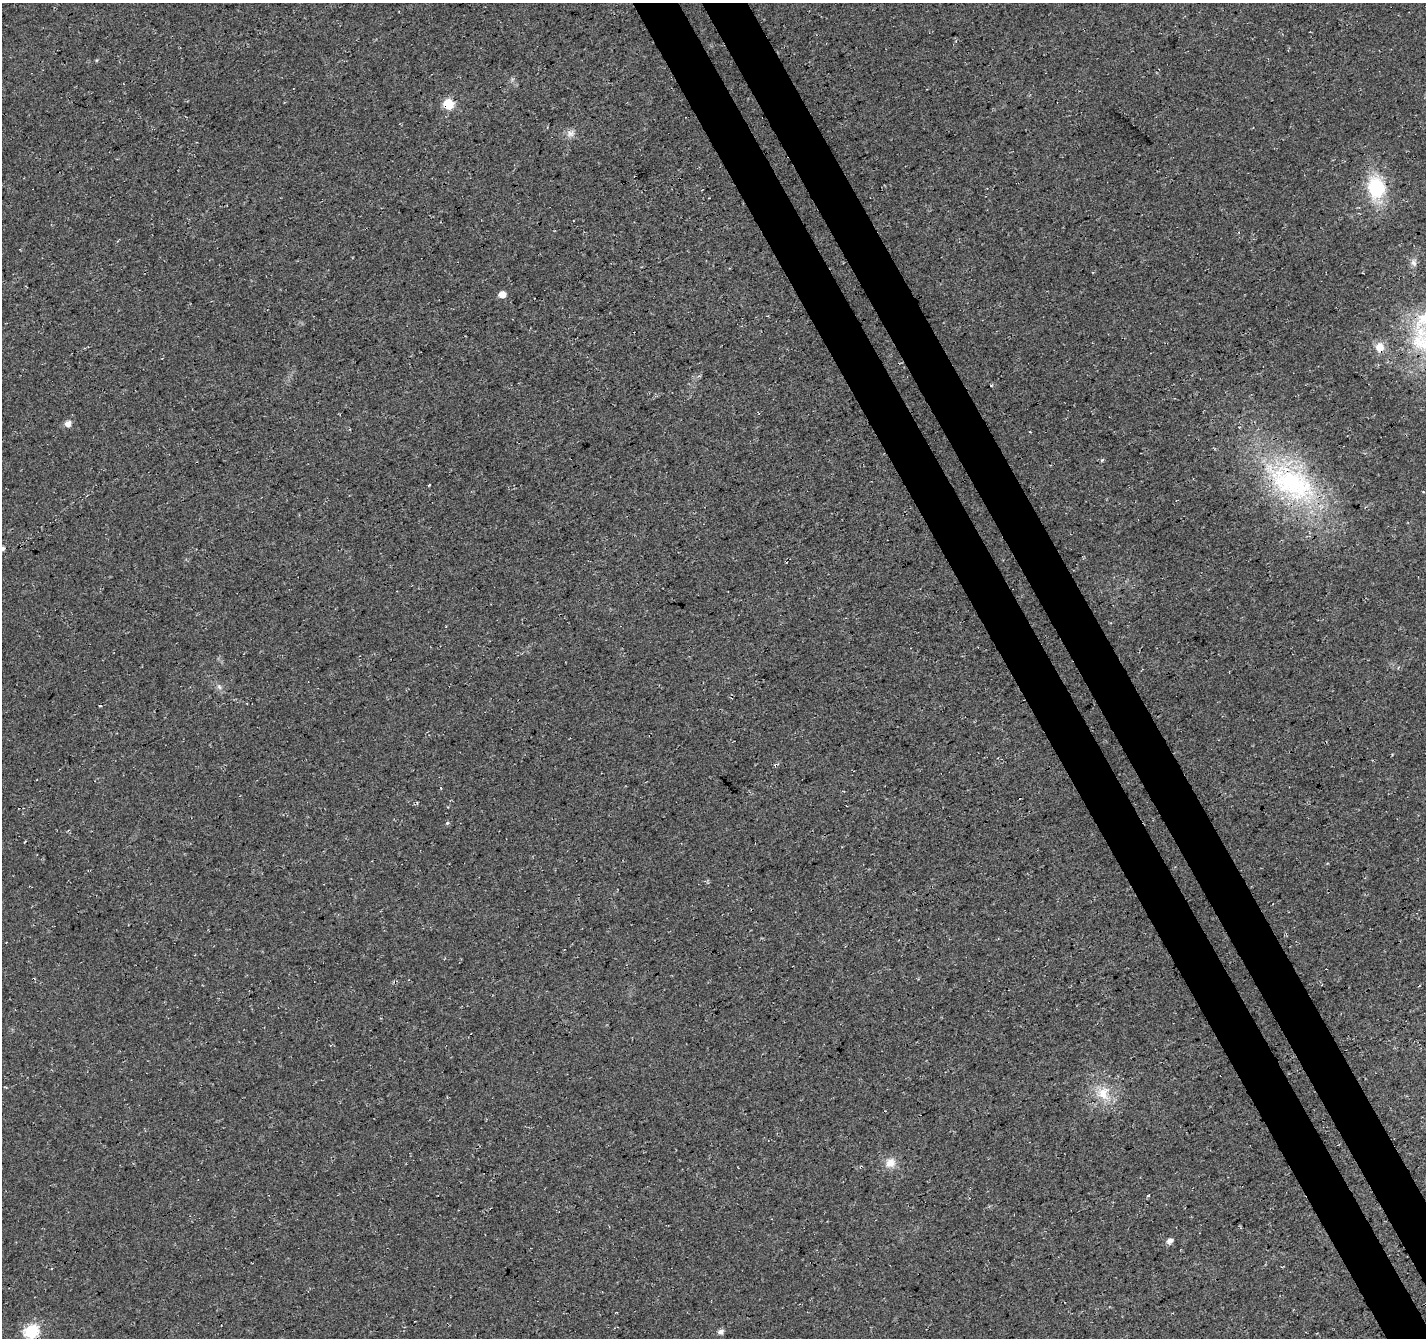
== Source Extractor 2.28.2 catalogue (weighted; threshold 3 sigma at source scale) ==
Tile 6 of 4 x 4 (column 2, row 2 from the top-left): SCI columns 1476-2899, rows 2801-4136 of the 5804 x 5658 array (HDU 1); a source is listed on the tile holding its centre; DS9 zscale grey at full resolution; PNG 1428 x 1340 px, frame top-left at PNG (2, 3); no overlay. Shown black and unused: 6% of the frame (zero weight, under 3 of 4 exposures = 5% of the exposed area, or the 3 px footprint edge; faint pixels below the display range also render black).
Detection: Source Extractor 2.28.2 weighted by HDU 2 'WHT'; one run over the whole footprint, this tile lists its part. Background 0.0307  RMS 0.0082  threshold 0.0368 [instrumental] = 3 sigma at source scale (4.5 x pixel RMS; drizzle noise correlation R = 1.50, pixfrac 1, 0.0396/0.0396 arcsec/px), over >= 5 px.
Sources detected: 20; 1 cosmic-ray / hot-pixel residue — not listed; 1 inside a brighter listed object's ellipse — not listed separately; the other 18 listed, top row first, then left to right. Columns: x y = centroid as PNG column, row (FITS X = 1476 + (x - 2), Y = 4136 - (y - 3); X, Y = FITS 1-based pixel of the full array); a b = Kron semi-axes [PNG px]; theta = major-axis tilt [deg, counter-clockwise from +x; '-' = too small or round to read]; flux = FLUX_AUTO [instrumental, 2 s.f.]
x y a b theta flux
448 104 6 6 - 49
570 134 12 8 -19 4.4
1376 188 22 17 -82 50
502 294 6 5 - 7.2
1424 321 128 80 -45 190
991 385 3 3 - 1.9
68 423 6 6 - 5.4
1030 432 3 2 - 0.58
1291 483 85 41 -32 150
429 485 3 2 - 0.64
2 548 5 4 - 2.7
219 687 8 6 -67 2.3
447 823 5 5 - 1.2
1103 1093 21 19 82 20
890 1163 14 12 34 8.6
1170 1241 6 5 - 4.5
31 1331 7 6 - 120
721 1332 6 5 - 3.6
Overlapping masked pixels (flux is a lower limit): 4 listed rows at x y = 448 104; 1424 321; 1291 483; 31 1331
Isophote crosses this tile's border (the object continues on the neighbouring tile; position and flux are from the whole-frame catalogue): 3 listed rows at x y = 1424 321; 2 548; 31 1331